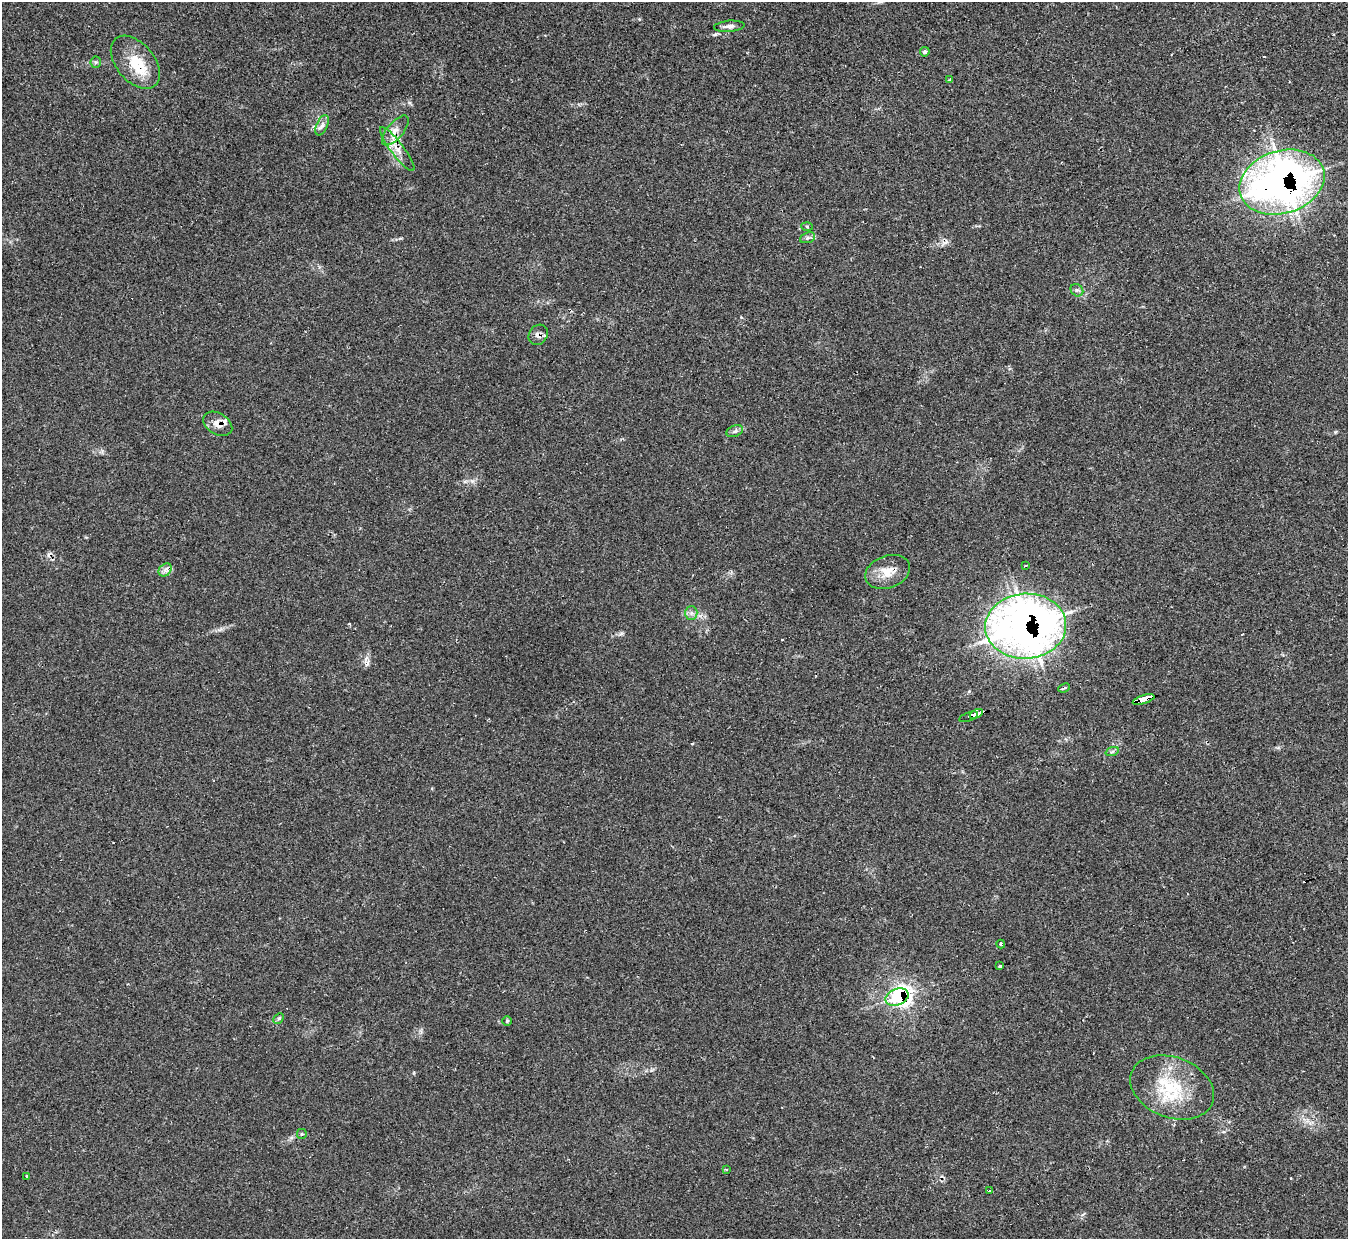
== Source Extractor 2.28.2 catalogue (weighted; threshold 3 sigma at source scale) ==
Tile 10 of 4 x 4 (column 2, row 3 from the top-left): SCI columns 1353-2698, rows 1387-2623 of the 5390 x 5374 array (HDU 1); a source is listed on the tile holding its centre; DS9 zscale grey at full resolution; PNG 1350 x 1241 px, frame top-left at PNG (2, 2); each listed source drawn as its Kron ellipse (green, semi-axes under 4 px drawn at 4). Shown black and unused: <1% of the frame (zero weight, under 2 of 3 exposures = <1% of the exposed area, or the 3 px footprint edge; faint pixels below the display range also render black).
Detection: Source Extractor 2.28.2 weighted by HDU 2 'WHT'; one run over the whole footprint, this tile lists its part. Background 0.0355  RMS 0.0046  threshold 0.0208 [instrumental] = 3 sigma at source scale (4.5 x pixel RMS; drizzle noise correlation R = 1.50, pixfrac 1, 0.05/0.05 arcsec/px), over >= 5 px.
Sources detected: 48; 10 cosmic-ray / hot-pixel residue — neither listed nor drawn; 3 inside a brighter listed object's ellipse — not listed separately; the other 35 listed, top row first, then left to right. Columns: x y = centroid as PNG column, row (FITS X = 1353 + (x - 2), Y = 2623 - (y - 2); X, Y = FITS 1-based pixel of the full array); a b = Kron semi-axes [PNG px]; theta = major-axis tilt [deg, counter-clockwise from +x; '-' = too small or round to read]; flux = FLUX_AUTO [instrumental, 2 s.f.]
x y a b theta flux
729 26 15 5 4 2.1
925 52 5 4 - 0.98
96 62 6 5 - 0.79
135 62 31 19 -50 14
950 79 4 3 - 0.57
322 125 11 5 65 1.8
395 130 18 8 50 4
397 149 27 6 -53 5.1
1282 182 43 31 17 260
807 226 5 3 - 0.46
808 238 8 5 21 1.1
1077 290 7 5 -41 1.2
538 335 11 9 51 2.1
218 424 16 10 -31 4.3
735 431 8 5 20 1.3
1026 565 3 3 - 0.85
165 570 7 5 45 1.6
888 572 23 16 21 7.8
691 613 6 6 - 1.4
1026 626 40 32 4 340
1064 688 6 3 22 1.7
1144 700 11 3 17 96
976 714 7 4 25 78
969 717 10 4 20 7
1112 752 7 4 19 0.78
1001 944 4 3 - 0.66
1000 966 3 3 - 1.9
897 997 12 8 22 110
279 1018 6 4 45 0.76
507 1021 5 4 - 0.55
1172 1087 43 30 -21 29
302 1134 5 5 - 0.6
726 1170 4 3 - 0.46
27 1176 3 3 - 1.8
990 1190 3 3 - 4.4
Overlapping masked pixels (flux is a lower limit): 12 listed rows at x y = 135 62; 395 130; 397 149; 1282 182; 538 335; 218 424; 888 572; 1026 626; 1144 700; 976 714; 969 717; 897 997